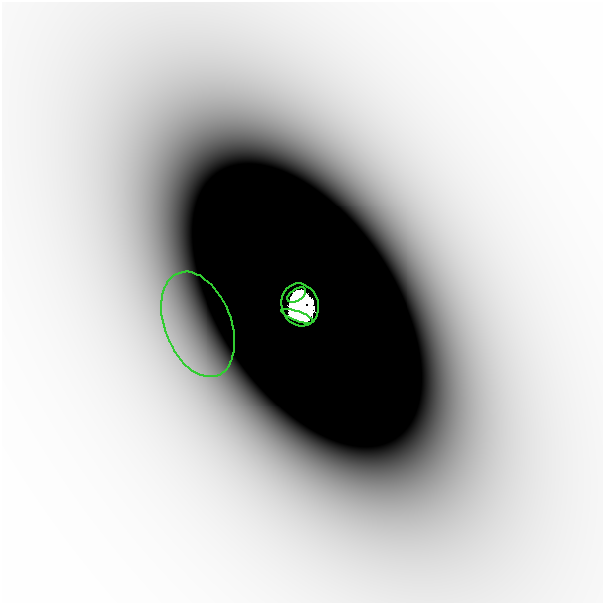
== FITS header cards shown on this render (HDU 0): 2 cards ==
NAXIS1  =                  601
NAXIS2  =                  601

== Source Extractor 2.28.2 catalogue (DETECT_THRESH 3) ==
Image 601 x 601 px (HDU 0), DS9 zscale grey, 1 PNG px = 1 image px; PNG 605 x 605 px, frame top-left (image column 1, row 601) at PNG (2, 2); each listed source drawn as its Kron ellipse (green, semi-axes under 4 px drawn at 4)
Background -1.02e-06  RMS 3.1e-07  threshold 9.36e-07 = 3 sigma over >= 5 px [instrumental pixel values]
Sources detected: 4; all 4 listed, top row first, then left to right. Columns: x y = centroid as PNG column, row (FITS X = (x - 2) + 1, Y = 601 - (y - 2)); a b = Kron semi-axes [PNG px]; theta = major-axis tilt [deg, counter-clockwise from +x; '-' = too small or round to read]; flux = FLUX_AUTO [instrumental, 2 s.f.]
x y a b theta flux
297 295 10 6 34 2.1
300 305 21 18 -72 12
298 316 16 5 -19 2.3
198 324 55 33 -69 0.0023